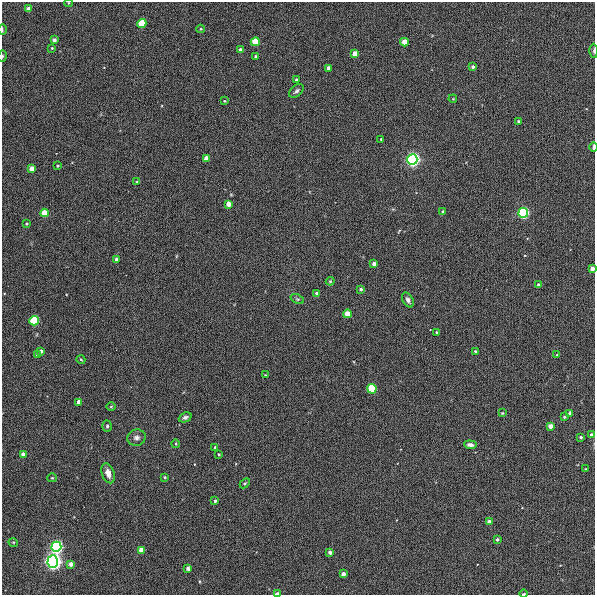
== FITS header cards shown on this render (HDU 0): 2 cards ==
NAXIS1  =                  593
NAXIS2  =                  593

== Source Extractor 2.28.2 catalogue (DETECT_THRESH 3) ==
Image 593 x 593 px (HDU 0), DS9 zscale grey, 1 PNG px = 1 image px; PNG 597 x 597 px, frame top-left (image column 1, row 593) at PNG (2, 2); each listed source drawn as its Kron ellipse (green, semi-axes under 4 px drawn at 4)
Background 919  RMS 13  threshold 38.3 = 3 sigma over >= 5 px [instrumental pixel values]
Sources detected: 86; all 86 listed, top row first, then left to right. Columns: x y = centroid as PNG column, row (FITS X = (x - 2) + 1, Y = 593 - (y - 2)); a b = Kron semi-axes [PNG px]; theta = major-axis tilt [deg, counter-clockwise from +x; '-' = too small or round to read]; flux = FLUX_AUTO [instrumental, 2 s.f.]
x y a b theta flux
69 3 4 3 - 610
29 9 4 4 - 7600
142 24 4 4 - 44000
201 29 4 3 - 860
2 30 5 2 - 880
54 40 4 3 - 3400
255 42 4 4 - 28000
404 42 4 4 - 12000
52 48 3 3 - 900
240 50 4 4 - 1800
594 51 7 3 -87 1400
355 54 4 4 - 12000
2 56 6 3 83 1100
256 56 3 3 - 1800
473 67 3 3 - 2200
329 68 4 3 - 3700
297 80 3 3 - 2200
296 91 8 5 45 2200
453 99 4 3 - 670
224 101 4 3 - 850
518 121 3 3 - 1300
381 139 3 3 - 770
594 147 5 2 - 3200
206 159 4 4 - 10000
412 159 5 5 - 430000
58 166 3 2 - 1000
32 169 4 4 - 8900
137 182 3 3 - 1100
229 204 4 4 - 9500
443 211 3 3 - 1500
45 213 4 4 - 18000
523 213 5 5 - 180000
27 224 4 3 - 950
117 259 3 3 - 3500
374 264 4 4 - 5100
592 269 4 4 - 4800
330 281 4 4 - 950
538 284 3 2 - 920
361 289 4 3 - 1600
317 293 3 3 - 2000
297 299 7 4 -24 1300
408 300 8 5 -59 3000
347 314 4 4 - 14000
34 321 5 4 - 79000
436 332 3 3 - 870
41 351 3 3 - 2400
475 351 4 3 - 1100
37 355 4 3 - 1200
557 355 3 3 - 1100
81 360 4 3 - 670
265 375 3 2 - 660
372 389 4 4 - 56000
79 402 4 4 - 6200
111 407 5 3 - 780
502 413 4 4 - 700
570 413 4 3 - 2400
185 417 7 4 24 2400
564 417 3 3 - 1000
107 426 5 4 - 1400
550 426 4 4 - 6900
591 435 3 3 - 2400
581 437 3 3 - 1600
136 438 9 8 - 3800
176 444 4 3 - 690
470 445 6 4 -7 3700
215 447 3 3 - 1400
23 454 4 3 - 5000
219 454 4 3 - 920
585 469 3 2 - 790
108 473 10 6 -70 6100
165 477 4 3 - 1300
52 478 5 4 - 970
245 483 6 3 44 1100
215 501 3 3 - 1700
489 522 4 3 - 3900
497 540 4 4 - 1600
13 542 5 3 - 760
56 547 5 5 - 300000
141 550 4 4 - 8100
330 552 4 3 - 3400
53 562 6 5 - 860000
71 564 4 4 - 4700
188 568 4 4 - 4800
343 574 4 3 - 3700
277 593 4 2 - 4100
524 594 4 2 - 1000
At the frame edge (FLAGS 8, measured only in part): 8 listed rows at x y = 69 3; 2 30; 594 51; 2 56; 594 147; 592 269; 277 593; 524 594